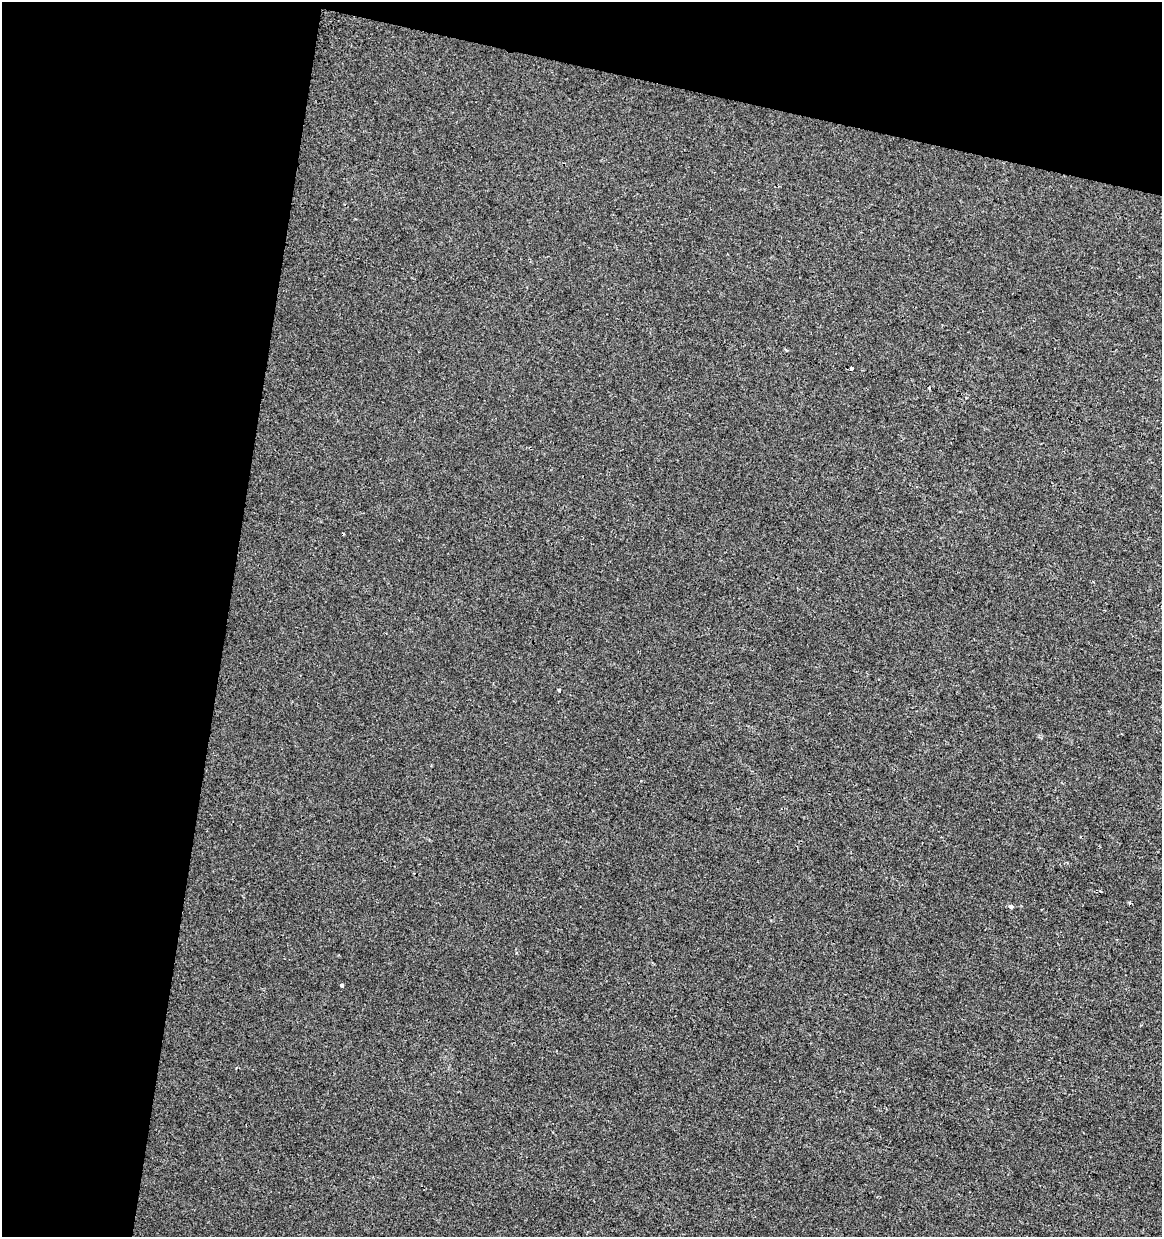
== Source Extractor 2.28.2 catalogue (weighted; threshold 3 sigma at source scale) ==
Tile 1 of 2 x 2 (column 1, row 1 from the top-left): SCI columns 113-1272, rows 1237-2471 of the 2561 x 2471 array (HDU 1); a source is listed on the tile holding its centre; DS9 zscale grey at full resolution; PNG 1164 x 1239 px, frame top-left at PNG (2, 2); no overlay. Shown black and unused: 25% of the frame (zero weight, under 2 of 3 exposures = <1% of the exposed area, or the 3 px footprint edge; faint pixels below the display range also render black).
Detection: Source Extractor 2.28.2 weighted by HDU 2 'WHT'; one run over the whole footprint, this tile lists its part. Background -1.28e-04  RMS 0.0041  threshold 0.0183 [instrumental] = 3 sigma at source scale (4.5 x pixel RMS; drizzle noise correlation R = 1.50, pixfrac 1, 0.0396/0.0396 arcsec/px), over >= 5 px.
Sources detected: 8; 2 cosmic-ray / hot-pixel residue — not listed; the other 6 listed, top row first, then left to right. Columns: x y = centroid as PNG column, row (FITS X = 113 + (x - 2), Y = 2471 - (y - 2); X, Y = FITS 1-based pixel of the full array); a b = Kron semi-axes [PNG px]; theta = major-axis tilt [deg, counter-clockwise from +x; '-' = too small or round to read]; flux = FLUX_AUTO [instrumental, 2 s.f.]
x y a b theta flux
786 350 4 3 - 0.54
851 369 3 3 - 2.3
559 690 4 3 - 0.44
1130 903 5 3 - 0.5
1011 907 5 4 - 1.7
342 985 3 3 - 1.6